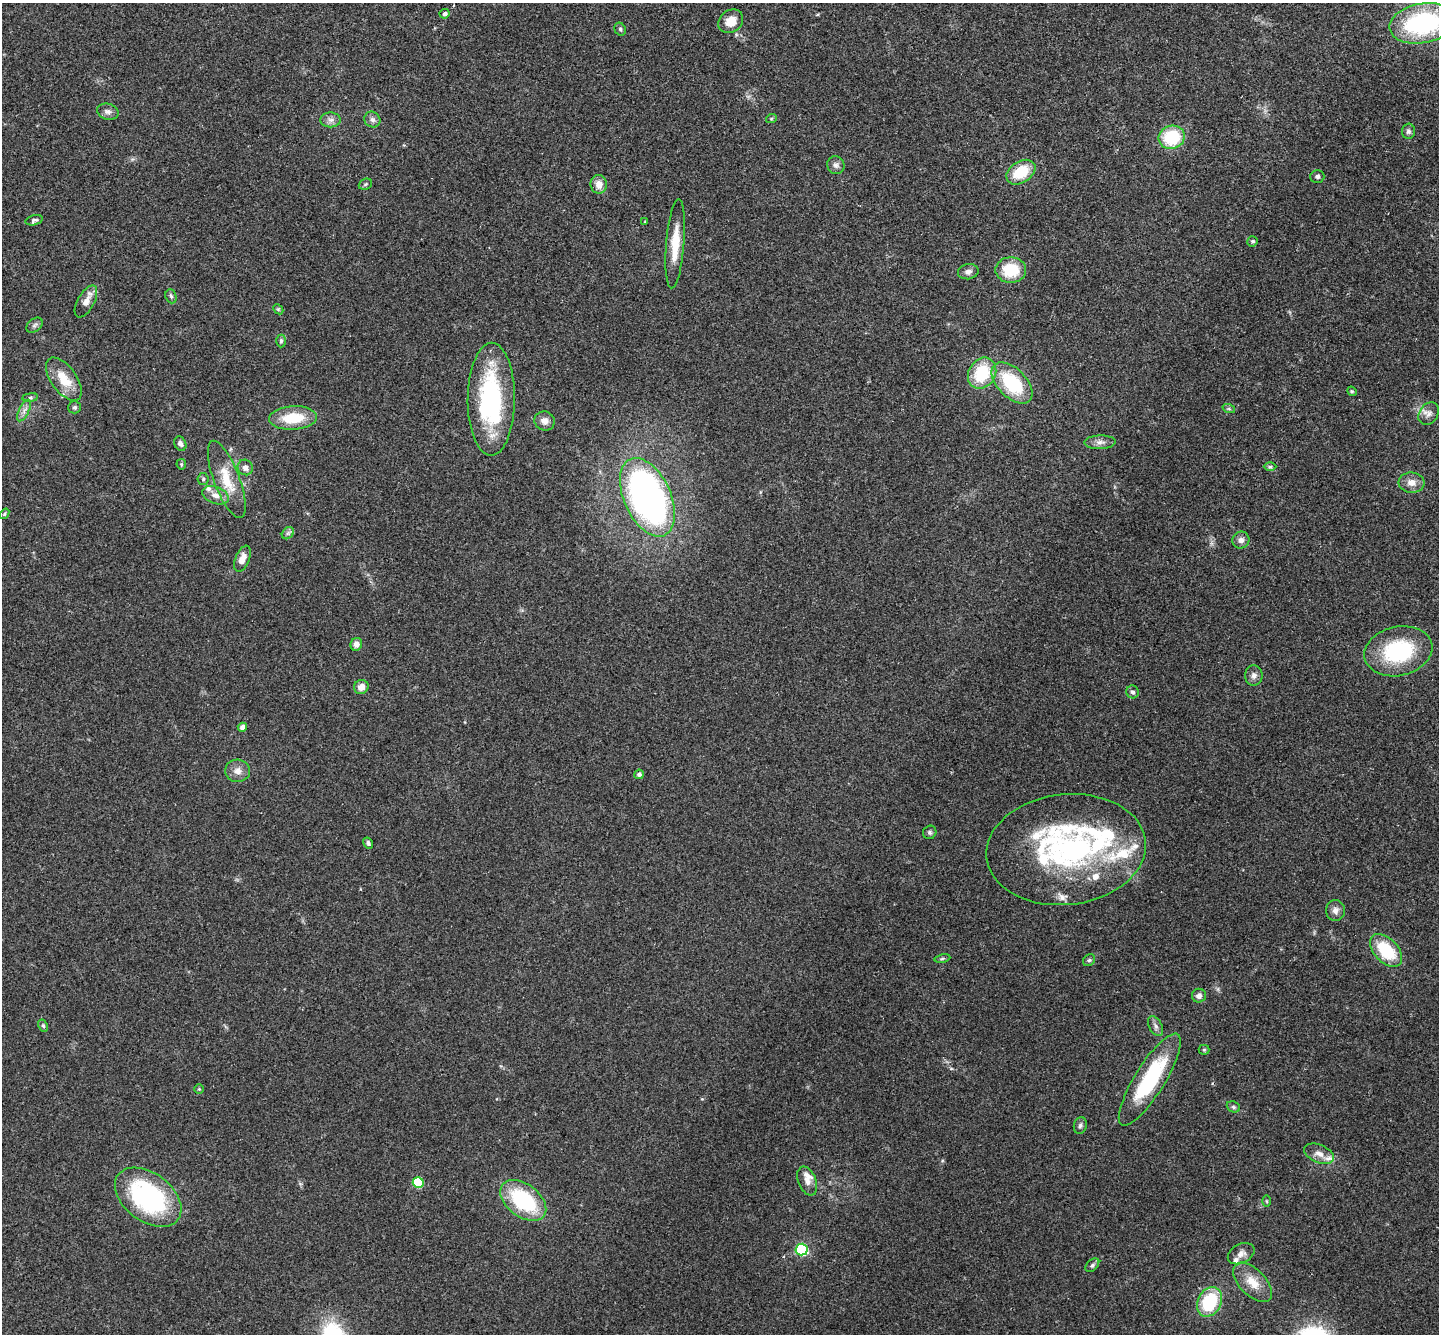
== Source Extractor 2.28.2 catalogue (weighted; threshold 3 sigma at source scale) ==
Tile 10 of 4 x 4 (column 2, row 3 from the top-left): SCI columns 1470-2906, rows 1532-2863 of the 5815 x 5864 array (HDU 1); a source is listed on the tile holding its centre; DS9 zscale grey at full resolution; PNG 1441 x 1336 px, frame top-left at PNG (2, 3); each listed source drawn as its Kron ellipse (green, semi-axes under 4 px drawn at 4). Shown black and unused: <1% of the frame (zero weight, under 2 of 3 exposures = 3% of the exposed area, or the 3 px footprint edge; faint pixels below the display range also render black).
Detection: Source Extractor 2.28.2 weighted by HDU 2 'WHT'; one run over the whole footprint, this tile lists its part. Background 0.114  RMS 0.0095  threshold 0.0427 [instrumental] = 3 sigma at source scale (4.5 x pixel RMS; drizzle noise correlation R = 1.50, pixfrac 1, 0.05/0.05 arcsec/px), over >= 5 px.
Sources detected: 100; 2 inside a brighter object's white glare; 1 cosmic-ray / hot-pixel residue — neither listed nor drawn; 11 inside a brighter listed object's ellipse — not listed separately; the other 86 listed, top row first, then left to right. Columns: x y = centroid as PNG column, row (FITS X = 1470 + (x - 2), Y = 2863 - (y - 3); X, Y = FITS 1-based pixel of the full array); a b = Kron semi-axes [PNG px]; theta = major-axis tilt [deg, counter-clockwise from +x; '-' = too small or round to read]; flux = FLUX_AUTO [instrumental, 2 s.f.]
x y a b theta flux
445 14 5 4 - 2.8
731 21 13 11 39 12
1423 23 33 19 10 130
620 29 7 5 -65 1.8
108 112 11 8 -14 4.1
771 119 5 3 - 0.92
331 120 10 7 0 4.4
372 120 8 7 - 3.5
1408 131 7 6 - 2.6
1172 137 13 11 20 49
836 165 9 8 - 3.7
1021 172 16 10 33 29
1317 176 7 6 - 2.5
365 184 7 5 23 1.5
599 184 9 8 - 8.4
34 220 9 5 15 2.2
645 222 3 2 - 0.65
1253 241 5 5 - 1.5
675 244 45 9 85 23
1011 270 15 13 0 33
968 272 10 7 9 4.1
171 296 7 5 -69 1.8
86 301 18 8 61 8.2
278 309 6 4 -44 1.1
34 325 9 6 41 2.5
281 341 6 4 89 1.5
982 373 16 13 58 45
64 379 25 12 -54 22
1012 383 25 14 -46 58
1352 391 5 4 - 1.1
30 397 8 4 8 1.5
491 399 56 23 90 130
74 407 6 6 - 2
1229 409 6 4 -19 1.5
24 410 12 5 64 4
1429 414 12 9 58 5.3
293 418 24 12 3 30
545 421 10 9 - 5.3
1100 442 16 7 2 4.8
180 444 7 6 - 3.3
181 464 5 5 - 1.2
245 467 8 7 - 5.1
1270 467 6 4 0 1.6
203 479 6 6 - 1.6
227 479 41 13 -69 27
1412 483 13 10 -4 8
215 495 14 8 -20 6.9
647 497 42 23 -66 350
4 514 6 4 51 1.3
288 533 7 5 45 2.4
1241 540 8 8 - 4.4
242 559 14 7 68 8.8
356 644 6 6 - 4.9
1398 651 34 24 13 79
1254 675 10 9 - 4.2
361 687 7 7 - 7.1
1132 692 6 6 - 2.4
242 727 5 4 - 4.8
238 771 12 11 - 6.9
639 774 5 4 - 2.9
930 832 7 6 - 2.2
368 843 6 4 -57 2.2
1066 850 80 55 6 240
1335 911 10 9 - 5.1
1386 950 19 12 -46 42
942 958 8 4 9 1.4
1089 960 6 5 - 1.7
1199 996 7 7 - 3.8
43 1026 6 4 -63 1.5
1156 1026 11 6 -64 3.5
1204 1050 5 5 - 1.2
1150 1080 53 15 58 87
199 1089 4 4 - 0.98
1233 1107 7 5 -22 1.8
1080 1125 8 6 77 2.7
1319 1154 16 9 -22 7.3
807 1181 15 9 -67 6.4
418 1182 5 5 - 49
148 1197 37 24 -37 140
523 1200 26 16 -37 75
1266 1201 6 4 -89 1.1
802 1249 6 6 - 130
1241 1254 14 9 28 6.1
1092 1265 8 5 44 2.2
1253 1282 24 13 -46 17
1210 1302 15 11 62 55
Isophote crosses this tile's border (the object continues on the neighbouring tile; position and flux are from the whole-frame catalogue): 1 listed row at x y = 1423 23